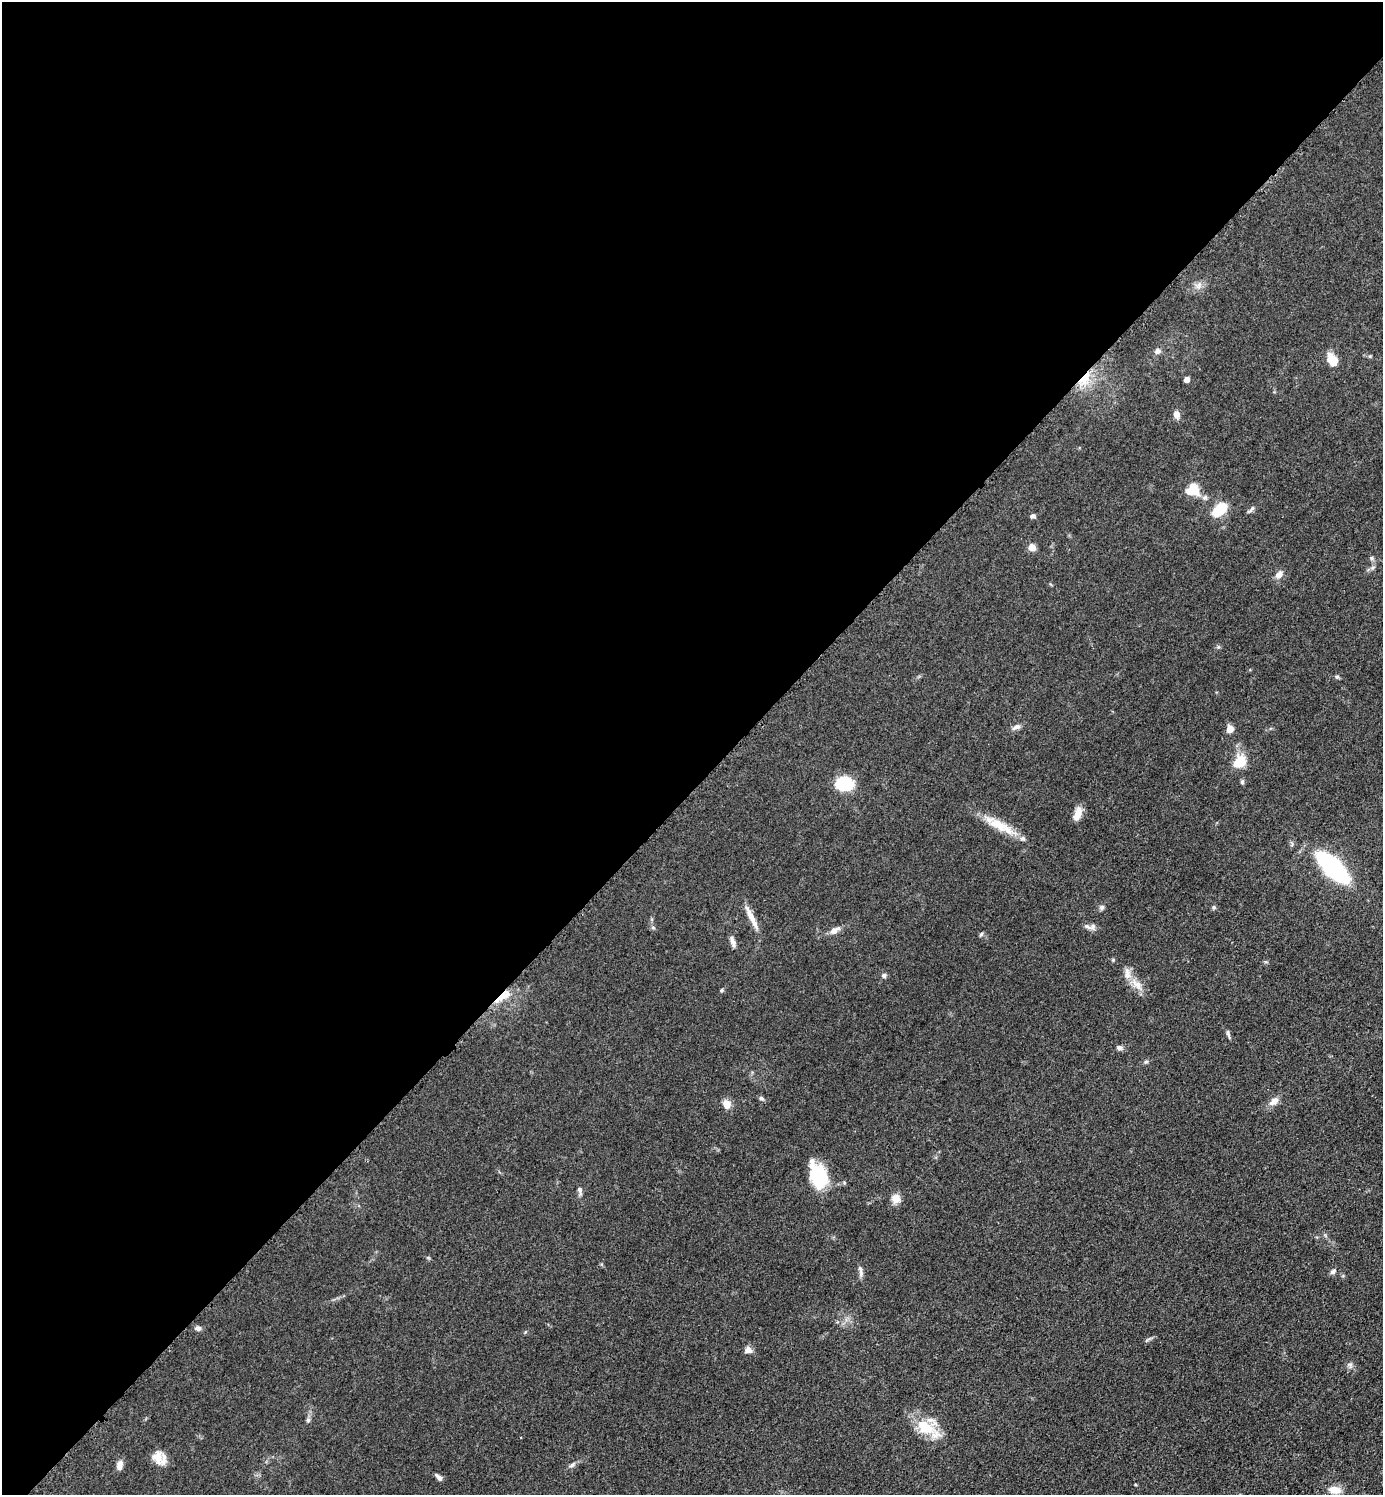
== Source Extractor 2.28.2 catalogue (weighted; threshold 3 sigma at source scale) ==
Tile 2 of 4 x 4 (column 2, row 1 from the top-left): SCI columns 1592-2972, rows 4499-5991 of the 6048 x 6047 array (HDU 1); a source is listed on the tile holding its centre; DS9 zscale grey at full resolution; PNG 1385 x 1497 px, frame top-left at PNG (2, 2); no overlay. Shown black and unused: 53% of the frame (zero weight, under 3 of 5 exposures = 4% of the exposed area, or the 3 px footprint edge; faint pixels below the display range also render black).
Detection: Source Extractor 2.28.2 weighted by HDU 2 'WHT'; one run over the whole footprint, this tile lists its part. Background 0.0493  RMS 0.0053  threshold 0.0237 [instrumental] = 3 sigma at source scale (4.5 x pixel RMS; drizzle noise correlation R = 1.50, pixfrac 1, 0.05/0.05 arcsec/px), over >= 5 px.
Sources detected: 63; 4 inside a brighter listed object's ellipse — not listed separately; the other 59 listed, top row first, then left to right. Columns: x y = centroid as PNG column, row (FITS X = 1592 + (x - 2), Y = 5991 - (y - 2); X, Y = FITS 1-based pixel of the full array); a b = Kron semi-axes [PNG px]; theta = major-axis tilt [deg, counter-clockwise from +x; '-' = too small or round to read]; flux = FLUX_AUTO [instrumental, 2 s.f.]
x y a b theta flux
1199 285 12 7 61 2.7
1157 351 8 8 - 2
1332 360 13 9 -55 8.6
1084 378 20 9 48 9
1187 379 4 4 - 3.3
1176 414 8 6 -80 3.3
1192 490 16 15 - 9.9
1251 509 11 5 50 1.3
1219 510 19 11 47 12
1033 516 5 4 - 1.8
1032 547 5 5 - 10
1371 558 6 5 - 0.92
1373 567 6 4 20 1
1279 575 10 7 50 3.4
1337 677 5 5 - 0.82
1016 727 11 6 28 2.4
1230 729 7 7 - 4.3
1240 761 16 13 52 10
1242 782 7 5 77 0.93
844 784 19 14 0 18
1077 814 16 7 67 5.6
998 825 33 14 -26 12
1333 867 28 12 -43 88
1102 907 7 6 - 1.3
1214 907 6 5 - 0.91
752 917 33 6 -63 6.4
1092 927 10 8 64 1.9
653 928 6 4 -2 0.78
835 930 15 7 31 3.2
981 934 6 5 - 0.81
732 941 15 5 -72 2.4
1113 960 5 4 - 0.61
884 976 6 5 - 1.3
1137 985 19 10 -47 5.7
721 990 5 3 - 0.59
503 996 23 8 32 7.5
1228 1034 12 4 -72 1.1
1120 1048 8 6 -7 1.7
1146 1062 6 4 2 0.79
761 1098 6 5 - 1.2
1274 1101 14 8 36 3.5
727 1104 10 8 -64 5
818 1176 28 16 -70 28
580 1190 11 5 -78 1.6
896 1199 12 11 - 4.2
860 1271 17 5 -79 2.1
1333 1271 9 6 33 1.4
198 1328 8 6 -1 1.9
525 1332 5 3 - 0.52
748 1350 8 8 - 3
1350 1365 9 3 -69 0.97
308 1420 6 6 - 1
925 1427 30 18 -28 16
157 1457 18 14 -77 6.6
120 1465 12 7 82 3
572 1465 8 5 28 1.4
439 1477 11 5 -43 1.9
1135 1485 4 3 - 0.55
1334 1490 17 10 -8 5.3
Overlapping masked pixels (flux is a lower limit): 2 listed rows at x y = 1084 378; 503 996